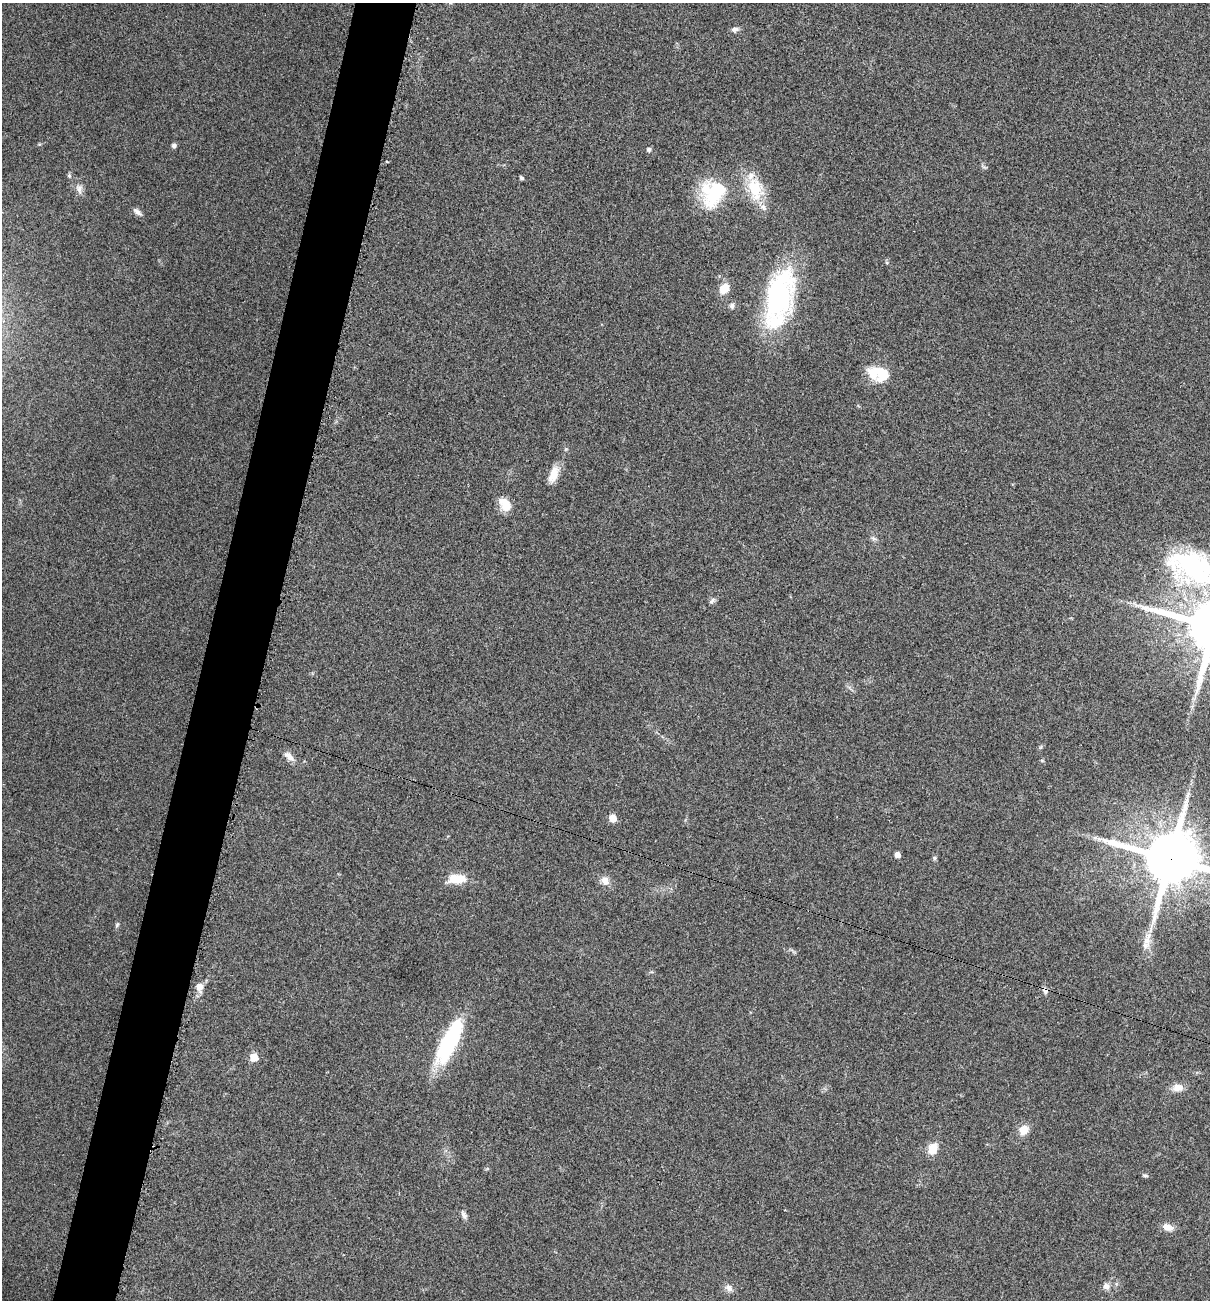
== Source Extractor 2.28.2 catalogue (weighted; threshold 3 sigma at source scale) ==
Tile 7 of 4 x 4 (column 3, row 2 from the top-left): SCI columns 2552-3759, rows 2607-3904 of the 5229 x 5204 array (HDU 1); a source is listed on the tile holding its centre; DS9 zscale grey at full resolution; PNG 1212 x 1302 px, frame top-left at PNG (2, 3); no overlay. Shown black and unused: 5% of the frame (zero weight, under 3 of 5 exposures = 1% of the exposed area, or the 3 px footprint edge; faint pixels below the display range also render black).
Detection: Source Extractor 2.28.2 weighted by HDU 2 'WHT'; one run over the whole footprint, this tile lists its part. Background 0.0808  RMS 0.0079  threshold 0.0358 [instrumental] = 3 sigma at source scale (4.5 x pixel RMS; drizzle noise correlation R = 1.50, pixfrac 1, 0.05/0.05 arcsec/px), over >= 5 px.
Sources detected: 43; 1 inside a brighter object's white glare — not listed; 3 inside a brighter listed object's ellipse — not listed separately; the other 39 listed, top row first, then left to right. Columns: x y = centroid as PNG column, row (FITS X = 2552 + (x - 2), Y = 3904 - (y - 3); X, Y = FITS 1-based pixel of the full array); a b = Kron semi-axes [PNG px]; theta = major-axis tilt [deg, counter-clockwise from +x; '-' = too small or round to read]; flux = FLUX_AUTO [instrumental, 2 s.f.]
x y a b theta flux
735 29 9 6 10 3
174 145 5 5 - 2.6
649 149 5 4 - 2.2
69 176 6 5 - 1.5
521 178 4 4 - 1.8
79 189 13 6 -83 4
755 189 32 20 -76 28
713 193 36 29 64 47
137 212 13 6 -39 3.2
724 289 11 9 47 13
778 295 62 32 74 120
732 306 8 7 - 2.4
883 374 27 18 -1 20
553 474 22 10 72 11
505 505 16 11 -57 13
874 538 9 5 -28 2.1
1195 566 75 43 -13 140
712 601 11 4 48 2
289 756 16 7 -42 5.5
613 818 5 5 - 14
897 854 5 5 - 4.9
934 858 6 5 - 1.3
1170 859 16 15 - 5700
457 879 21 10 2 17
605 881 13 10 -67 6.1
117 925 6 5 - 1.3
1147 939 22 10 75 9.7
200 987 13 9 -88 6.1
1045 991 9 7 -71 2.8
449 1042 54 16 64 74
254 1057 5 5 - 21
1178 1088 14 10 3 7
1023 1130 11 9 43 9.6
933 1148 13 10 74 11
1145 1175 8 4 -7 1.4
464 1215 11 6 -60 2.8
1168 1227 14 8 -16 6.5
1106 1286 9 8 - 4
729 1288 11 8 -44 4
Overlapping masked pixels (flux is a lower limit): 2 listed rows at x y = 1170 859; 1045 991
Isophote crosses this tile's border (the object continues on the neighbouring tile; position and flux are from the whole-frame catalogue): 2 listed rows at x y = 1195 566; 1170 859